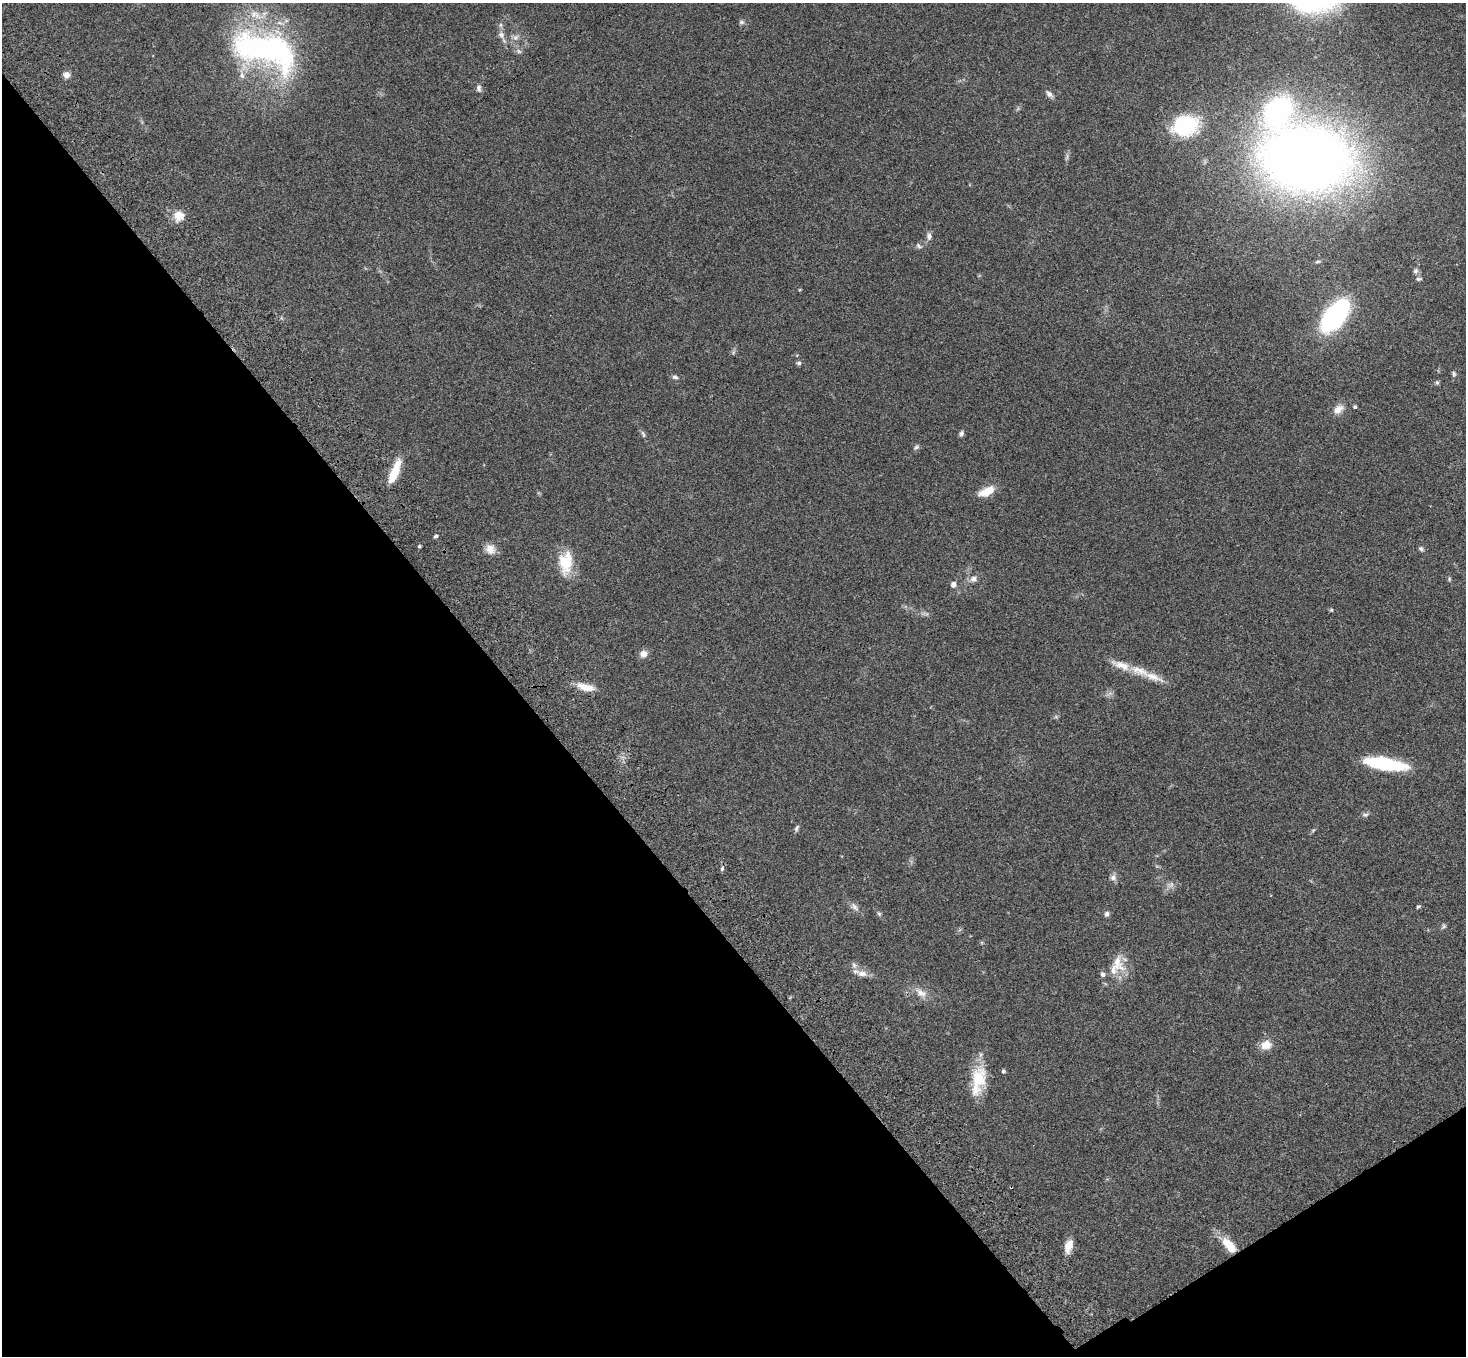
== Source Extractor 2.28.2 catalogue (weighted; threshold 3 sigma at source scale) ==
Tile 14 of 4 x 4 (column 2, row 4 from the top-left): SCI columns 1572-3035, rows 377-1730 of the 6068 x 6028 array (HDU 1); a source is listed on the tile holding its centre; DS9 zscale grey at full resolution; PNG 1468 x 1358 px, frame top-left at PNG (2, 3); no overlay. Shown black and unused: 37% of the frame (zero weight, under 3 of 4 exposures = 6% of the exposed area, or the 3 px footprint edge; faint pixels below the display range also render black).
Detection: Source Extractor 2.28.2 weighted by HDU 2 'WHT'; one run over the whole footprint, this tile lists its part. Background 0.0472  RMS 0.0054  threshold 0.0241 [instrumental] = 3 sigma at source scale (4.5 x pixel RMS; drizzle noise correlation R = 1.50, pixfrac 1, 0.05/0.05 arcsec/px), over >= 5 px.
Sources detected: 74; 2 too faint to see at this stretch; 1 inside a brighter object's white glare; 1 cosmic-ray / hot-pixel residue — not listed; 5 inside a brighter listed object's ellipse — not listed separately; the other 65 listed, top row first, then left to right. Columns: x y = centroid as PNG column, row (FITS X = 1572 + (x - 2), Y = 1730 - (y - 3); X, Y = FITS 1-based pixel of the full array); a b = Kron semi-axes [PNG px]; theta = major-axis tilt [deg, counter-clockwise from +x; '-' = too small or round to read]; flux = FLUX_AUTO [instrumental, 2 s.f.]
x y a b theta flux
741 22 7 6 - 1.2
501 35 11 7 -63 2.9
515 37 9 7 52 2.4
265 50 78 36 -18 140
519 51 9 5 -28 1.5
66 75 7 7 - 3.1
479 88 10 6 -84 1.8
1049 94 11 6 -38 2.2
1278 111 24 17 46 100
1185 126 23 18 15 47
1306 159 54 39 -7 830
179 216 12 12 - 7
929 236 11 6 -88 2
919 246 10 6 -39 1.4
1318 262 8 4 9 0.8
1415 271 8 7 - 1.4
1419 279 8 4 9 0.96
1335 316 27 13 50 110
733 352 8 5 46 1
799 363 7 5 0 1.1
1454 373 7 5 -54 1
675 377 8 6 -25 1.4
1437 383 6 5 - 0.85
1355 407 4 4 - 1
1338 409 16 10 40 4.5
961 433 7 5 68 1.3
643 434 11 5 -64 1.3
916 447 8 5 43 1.1
395 471 31 10 68 11
986 491 21 9 24 7.8
436 536 5 4 - 0.98
419 546 4 3 - 0.67
490 549 14 12 -55 4.9
1421 549 7 6 - 1.1
566 563 30 17 87 16
973 579 9 7 22 2.6
1449 579 6 4 79 0.72
953 584 7 6 - 2.1
1331 610 5 5 - 0.67
643 654 8 7 - 4
1140 671 32 12 -19 12
586 687 24 9 -13 7
1056 717 6 4 -18 0.75
1385 764 43 11 -9 38
1365 815 9 5 -3 1.3
796 828 9 5 64 1.2
1313 830 6 4 19 0.7
722 868 7 5 74 1.1
1113 877 9 9 - 2.1
1171 885 11 7 39 2.5
1418 906 6 4 46 0.77
855 907 13 8 -46 2.6
879 914 7 5 -62 1
1107 914 6 6 - 1.6
1444 926 8 5 46 1
1117 962 28 16 -69 10
854 965 10 8 -76 2.2
862 974 16 9 -5 4
1103 974 7 6 - 1.4
921 993 19 10 -33 5.6
1266 1045 14 11 18 6
1003 1071 4 4 - 1.1
978 1080 38 17 79 19
1069 1246 15 8 75 5.9
1230 1246 21 9 -51 12